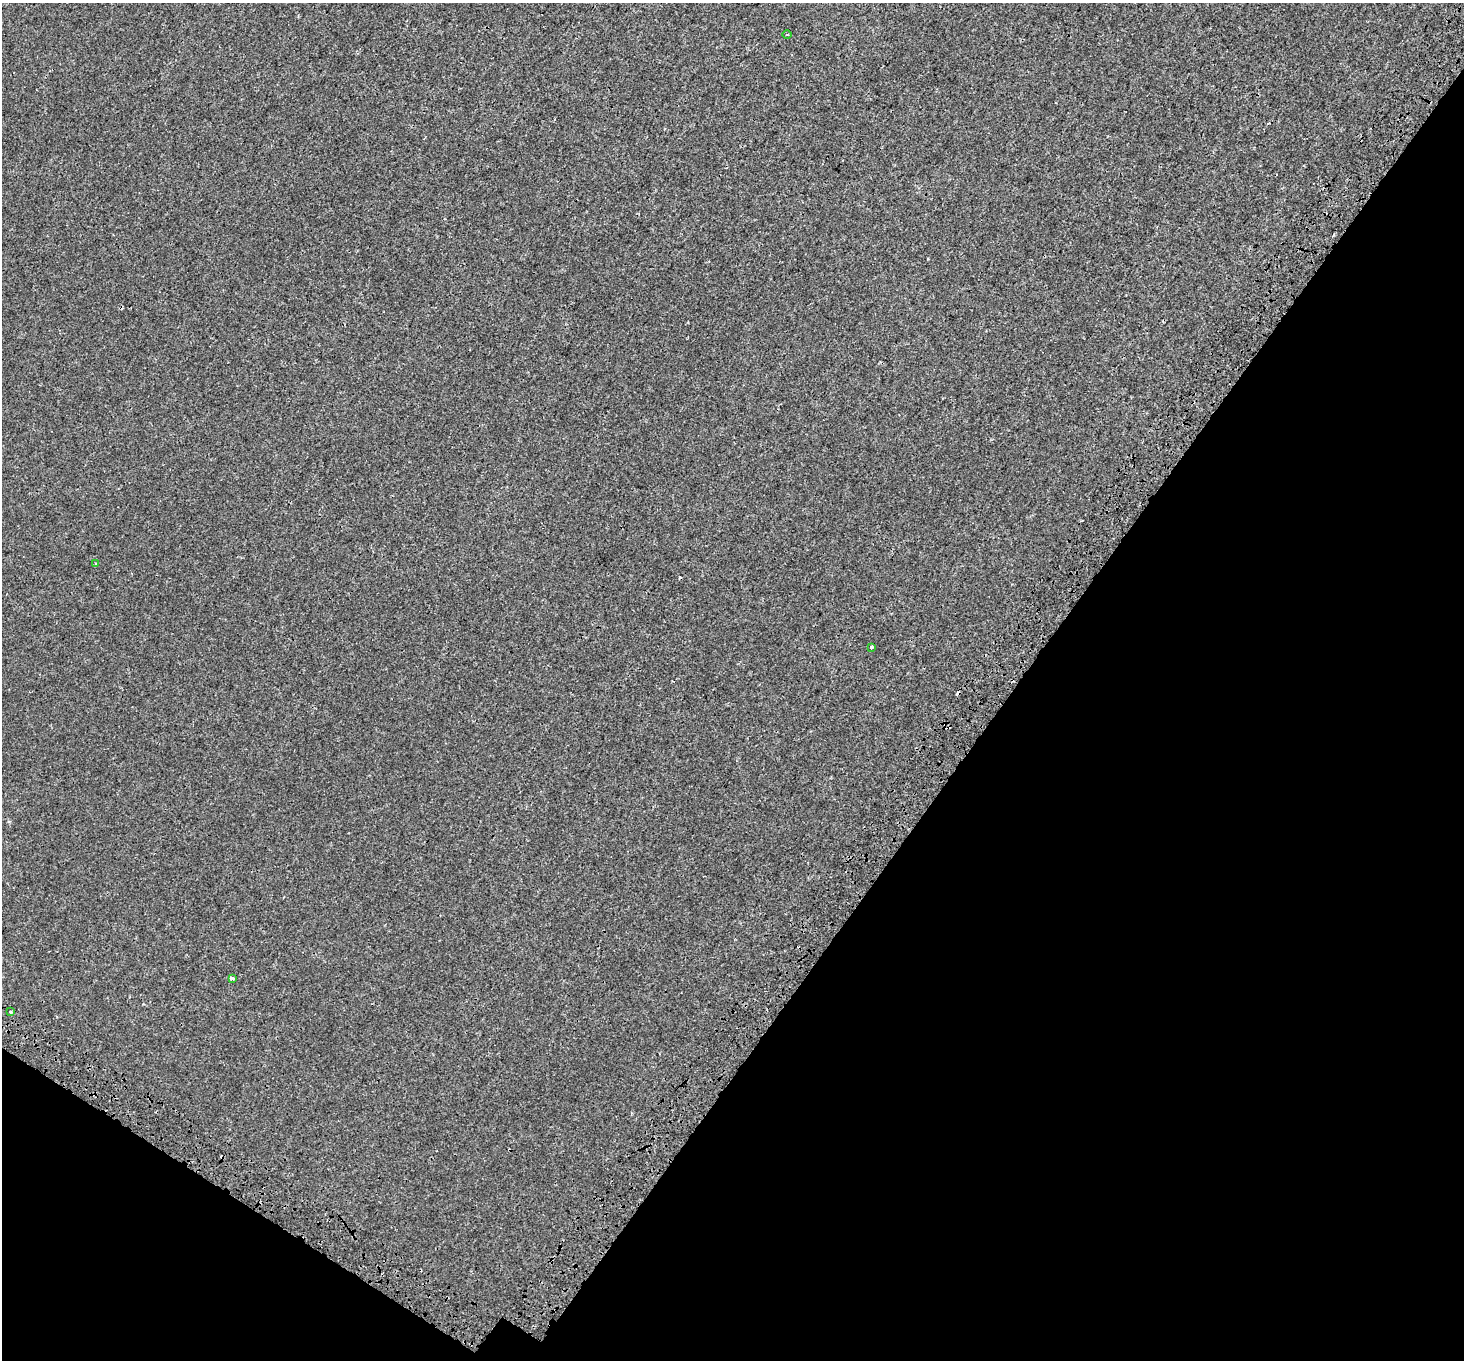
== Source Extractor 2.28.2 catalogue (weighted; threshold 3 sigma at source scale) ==
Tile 15 of 4 x 4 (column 3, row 4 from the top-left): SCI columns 3052-4513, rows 338-1695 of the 6112 x 6170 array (HDU 1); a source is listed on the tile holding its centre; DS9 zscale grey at full resolution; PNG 1466 x 1362 px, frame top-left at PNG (2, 3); each listed source drawn as its Kron ellipse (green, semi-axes under 4 px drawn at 4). Shown black and unused: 35% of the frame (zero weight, under 3 of 4 exposures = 9% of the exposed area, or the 3 px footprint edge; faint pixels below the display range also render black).
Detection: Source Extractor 2.28.2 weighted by HDU 2 'WHT'; one run over the whole footprint, this tile lists its part. Background 6.76e-04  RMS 0.0014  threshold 0.0063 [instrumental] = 3 sigma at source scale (4.5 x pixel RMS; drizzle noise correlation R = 1.50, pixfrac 1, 0.0396/0.0396 arcsec/px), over >= 5 px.
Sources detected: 8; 3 cosmic-ray / hot-pixel residue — neither listed nor drawn; the other 5 listed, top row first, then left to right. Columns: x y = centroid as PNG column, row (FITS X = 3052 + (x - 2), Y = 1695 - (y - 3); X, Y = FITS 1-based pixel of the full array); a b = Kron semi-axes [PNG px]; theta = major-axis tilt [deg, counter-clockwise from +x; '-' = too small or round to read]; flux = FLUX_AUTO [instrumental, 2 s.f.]
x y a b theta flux
787 35 4 3 - 0.14
95 564 3 2 - 0.11
872 647 3 3 - 0.32
232 978 4 3 - 0.64
11 1012 3 3 - 0.13